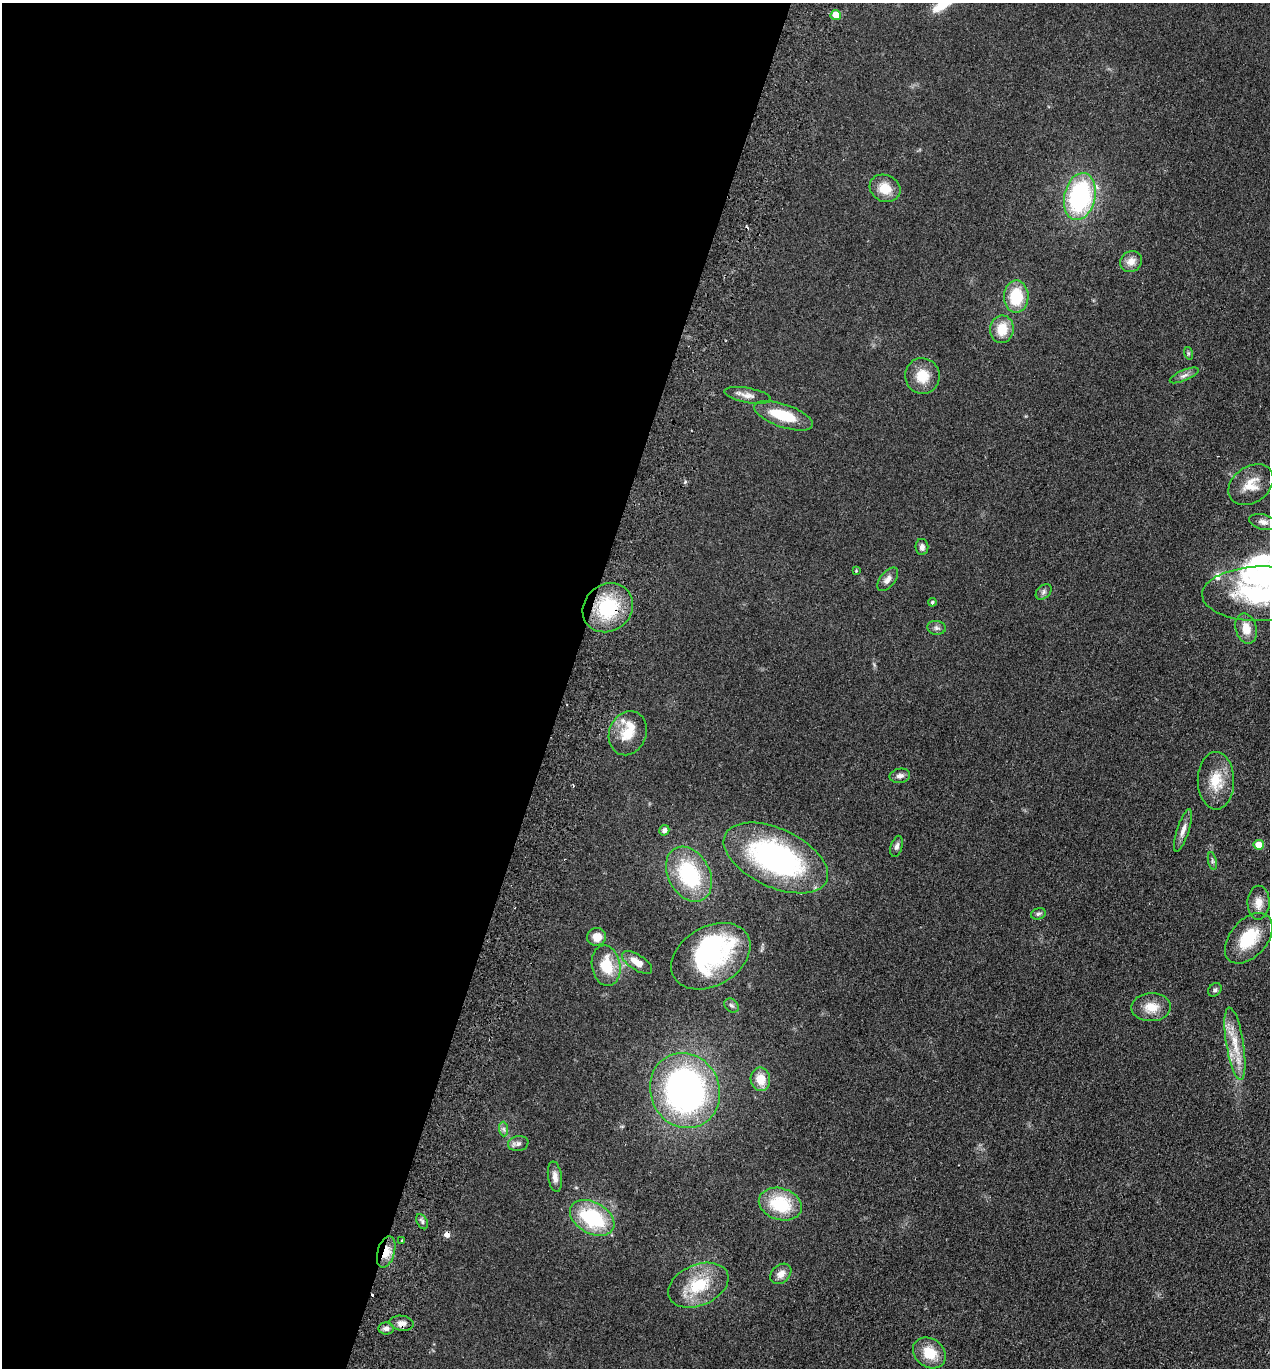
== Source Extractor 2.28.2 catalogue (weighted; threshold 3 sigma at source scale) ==
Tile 5 of 4 x 4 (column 1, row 2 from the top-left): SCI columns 324-1591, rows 2755-4120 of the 5586 x 5508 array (HDU 1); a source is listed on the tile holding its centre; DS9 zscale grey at full resolution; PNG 1272 x 1370 px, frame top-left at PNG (2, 3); each listed source drawn as its Kron ellipse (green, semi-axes under 4 px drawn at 4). Shown black and unused: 45% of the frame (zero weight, under 2 of 3 exposures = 3% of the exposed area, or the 3 px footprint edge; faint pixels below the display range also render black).
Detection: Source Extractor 2.28.2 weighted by HDU 2 'WHT'; one run over the whole footprint, this tile lists its part. Background 0.0768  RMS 0.0083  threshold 0.0373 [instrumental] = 3 sigma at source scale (4.5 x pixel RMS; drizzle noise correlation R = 1.50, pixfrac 1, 0.05/0.05 arcsec/px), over >= 5 px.
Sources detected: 70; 6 inside a brighter object's white glare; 3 cosmic-ray / hot-pixel residue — neither listed nor drawn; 3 inside a brighter listed object's ellipse — not listed separately; the other 58 listed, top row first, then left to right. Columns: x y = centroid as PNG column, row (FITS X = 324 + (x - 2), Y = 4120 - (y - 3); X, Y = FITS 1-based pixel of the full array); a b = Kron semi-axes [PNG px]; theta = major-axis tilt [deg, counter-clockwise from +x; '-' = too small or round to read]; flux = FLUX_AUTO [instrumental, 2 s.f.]
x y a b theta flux
836 15 5 5 - 12
885 188 16 13 -26 14
1080 197 24 15 77 110
1131 261 11 10 - 6.5
1016 297 16 12 89 29
1002 329 14 12 81 16
1188 353 6 4 -72 1.2
1184 375 15 5 23 3.3
922 376 18 17 - 15
748 395 23 7 -10 5.9
784 416 31 11 -19 30
1251 485 25 18 36 15
1263 522 14 7 -13 4.2
922 547 8 6 -88 2.9
856 571 4 4 - 0.73
888 579 14 7 50 4.6
1044 592 9 6 43 2.2
1261 594 58 27 1 95
932 602 4 4 - 1.2
608 608 26 23 39 48
936 628 9 7 -7 2.5
1246 629 15 10 -75 11
628 733 22 18 69 19
900 776 10 7 9 3.3
1216 781 29 18 -89 21
664 830 5 5 - 3.1
1183 830 22 6 71 5.4
1259 845 5 5 - 13
897 846 11 6 73 2.7
776 858 56 29 -25 170
1212 861 9 3 -77 1.5
689 874 29 21 -61 68
1258 903 17 11 88 8.5
1038 914 7 5 15 1.7
596 937 9 9 - 8.3
1249 938 29 18 49 31
711 956 42 29 30 85
637 962 17 7 -33 9.2
606 966 20 14 -80 23
1215 990 7 6 - 1.8
731 1005 8 6 -42 2.1
1151 1007 20 14 2 13
1235 1043 36 8 -81 18
760 1079 12 9 -78 13
685 1090 38 34 -66 270
504 1129 7 4 -88 1.9
518 1144 10 7 11 3
555 1177 15 7 -82 4.9
780 1204 22 16 -17 39
592 1218 24 15 -29 57
422 1222 8 5 -63 2.1
401 1240 3 3 - 1.1
386 1252 16 8 74 11
781 1274 12 8 41 5.8
698 1285 32 20 23 33
402 1323 12 7 -7 4.9
386 1328 8 6 -2 3.2
929 1353 18 14 -37 19
Overlapping masked pixels (flux is a lower limit): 2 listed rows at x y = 608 608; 386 1252
Isophote crosses this tile's border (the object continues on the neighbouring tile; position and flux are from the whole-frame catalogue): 1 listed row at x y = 1261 594